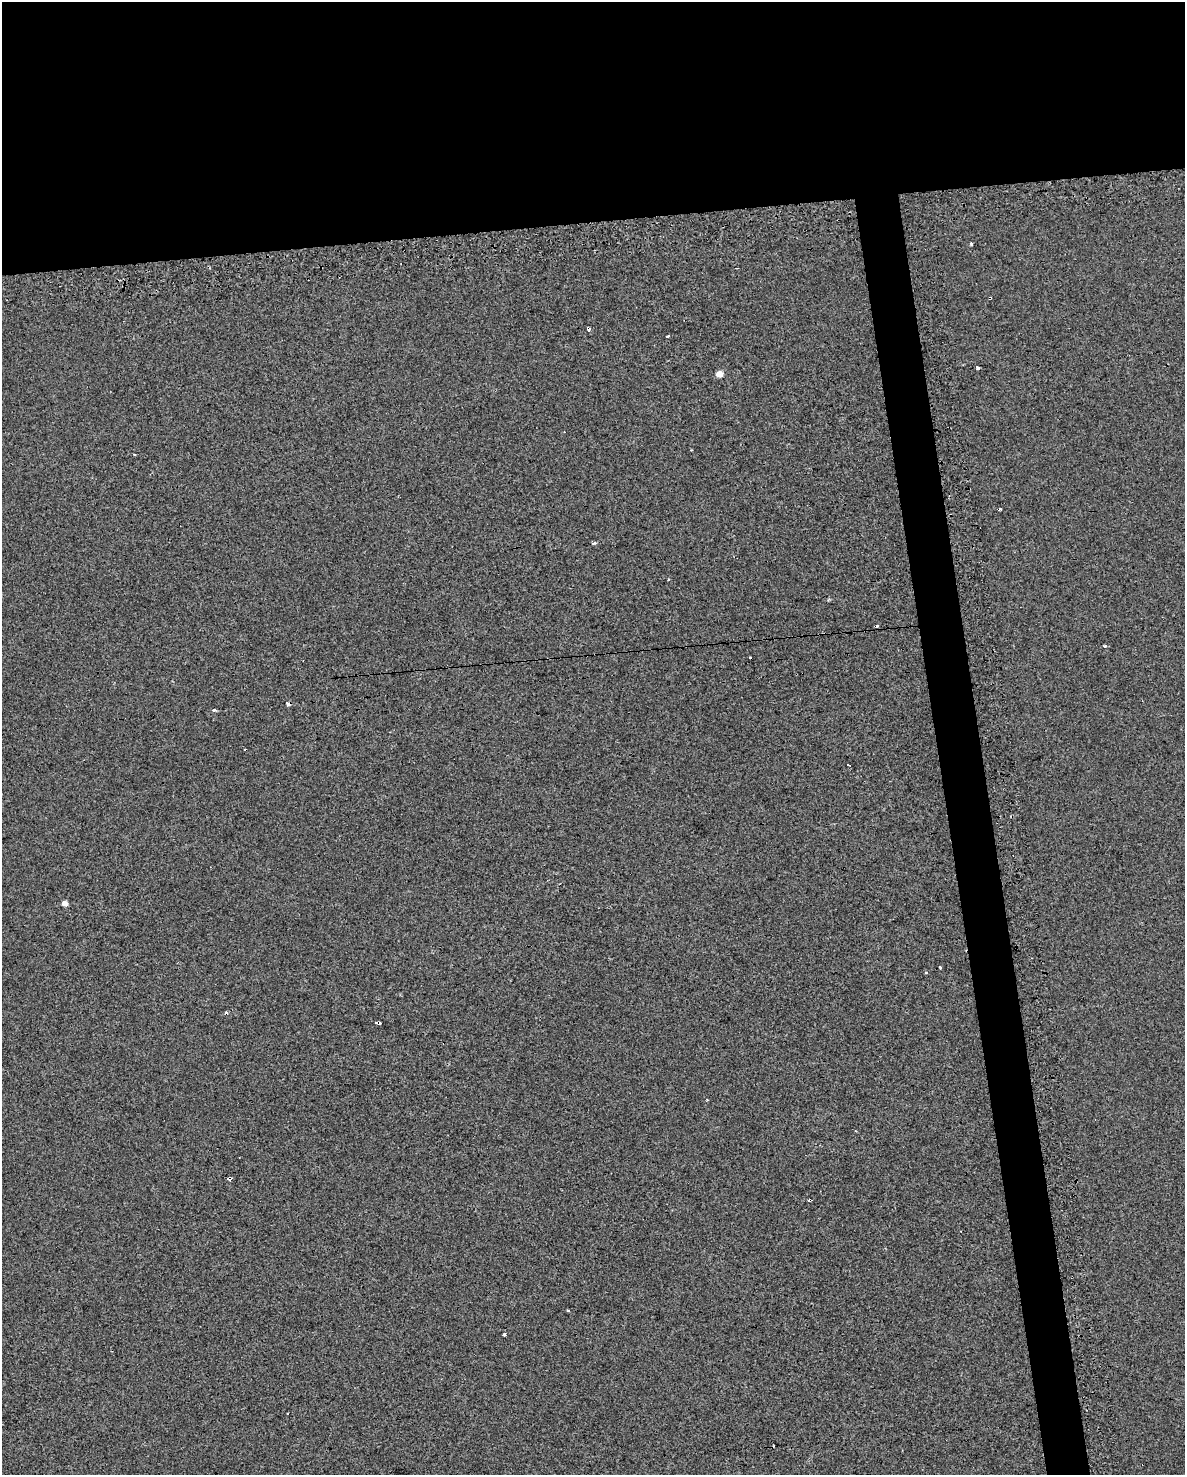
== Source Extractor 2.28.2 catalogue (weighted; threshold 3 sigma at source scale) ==
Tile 2 of 4 x 3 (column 2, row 1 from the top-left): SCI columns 1185-2367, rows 3044-4516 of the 4772 x 4534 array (HDU 1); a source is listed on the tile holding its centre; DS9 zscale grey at full resolution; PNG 1187 x 1477 px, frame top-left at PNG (2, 2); no overlay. Shown black and unused: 18% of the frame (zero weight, under 2 of 3 exposures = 3% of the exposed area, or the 3 px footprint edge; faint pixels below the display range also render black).
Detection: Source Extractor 2.28.2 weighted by HDU 2 'WHT'; one run over the whole footprint, this tile lists its part. Background 0.00241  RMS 0.012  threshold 0.054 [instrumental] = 3 sigma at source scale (4.5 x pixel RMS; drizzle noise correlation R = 1.50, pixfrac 1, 0.0396/0.0396 arcsec/px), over >= 5 px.
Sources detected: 30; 10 cosmic-ray / hot-pixel residue — not listed; the other 20 listed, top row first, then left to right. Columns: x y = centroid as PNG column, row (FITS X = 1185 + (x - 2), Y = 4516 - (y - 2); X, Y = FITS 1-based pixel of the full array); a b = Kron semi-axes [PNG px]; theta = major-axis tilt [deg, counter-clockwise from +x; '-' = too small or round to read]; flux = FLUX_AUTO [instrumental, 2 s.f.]
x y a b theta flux
971 243 3 3 - 20
737 268 3 2 - 0.97
589 329 4 3 - 6.8
667 336 3 3 - 29
978 368 4 3 - 3.3
719 374 5 4 - 15
593 543 5 4 - 1.9
1105 646 4 3 - 2.5
288 704 4 3 - 12
214 710 4 3 - 4
64 903 5 4 - 8.4
940 968 3 3 - 3
926 972 3 3 - 3.4
377 1023 5 3 - 24
707 1100 3 3 - 1
229 1178 5 3 - 8.1
810 1200 4 3 - 7.6
568 1310 3 2 - 1.9
504 1335 3 3 - 5.6
1143 1464 2 2 - 0.92
Overlapping masked pixels (flux is a lower limit): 6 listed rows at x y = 589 329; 288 704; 377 1023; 229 1178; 810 1200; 1143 1464